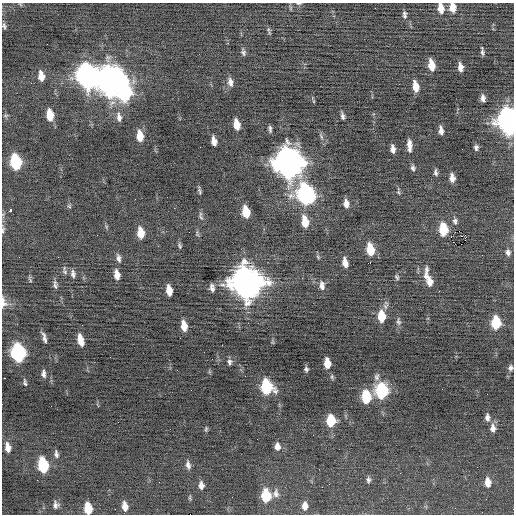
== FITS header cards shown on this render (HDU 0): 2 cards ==
NAXIS1  =                  512 / Axis length
NAXIS2  =                  512 / Axis length

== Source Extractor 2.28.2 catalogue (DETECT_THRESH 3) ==
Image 512 x 512 px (HDU 0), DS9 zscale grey, 1 PNG px = 1 image px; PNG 516 x 516 px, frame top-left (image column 1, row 512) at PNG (2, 3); no overlay
Background -0.0558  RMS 0.72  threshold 2.15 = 3 sigma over >= 5 px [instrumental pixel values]
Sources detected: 119; all 119 listed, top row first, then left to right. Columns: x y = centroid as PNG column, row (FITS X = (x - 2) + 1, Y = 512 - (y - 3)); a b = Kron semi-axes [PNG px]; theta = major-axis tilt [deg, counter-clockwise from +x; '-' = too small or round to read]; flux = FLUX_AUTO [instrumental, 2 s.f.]
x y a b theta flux
299 3 6 3 0 56
20 4 6 4 -19 59
452 7 10 6 -84 540
441 8 11 6 -81 470
404 15 9 5 -84 140
4 26 9 5 -76 120
268 29 7 4 -70 85
482 51 8 3 -84 120
243 52 9 5 -72 130
431 65 10 6 -80 650
460 67 8 4 -82 290
41 76 10 6 -82 470
87 76 14 10 -78 24000
110 80 15 14 - 48000
230 82 11 6 -79 240
415 86 10 5 -80 580
124 92 13 8 -89 6900
483 98 7 5 -80 200
313 101 6 3 -71 54
50 115 10 6 -84 770
6 116 6 5 - 80
342 116 8 4 -78 140
119 117 13 6 -79 260
508 121 13 9 -85 29000
237 125 10 5 -79 700
270 129 8 4 -81 120
441 130 8 4 -84 230
140 136 10 6 -82 730
214 141 8 5 -80 340
409 144 10 5 -84 300
200 147 2 2 - 52
476 147 6 5 - 140
393 149 7 4 -82 240
409 150 6 5 - 110
16 162 11 7 -80 3400
288 162 15 12 -78 54000
413 168 7 5 -78 130
436 172 9 5 -83 130
452 178 8 5 -84 320
200 191 8 4 -79 97
398 192 5 5 - 66
306 194 13 10 -62 11000
346 203 8 5 -82 300
69 206 6 5 - 76
174 208 2 2 - 75
10 210 4 3 - 840
246 212 10 6 -80 1000
201 216 13 5 -78 130
455 221 9 6 -87 160
305 222 13 7 -81 830
443 229 10 6 -85 1700
3 230 10 4 74 110
141 233 11 6 -83 710
465 235 3 2 - 240
451 237 2 2 - 94
461 244 2 2 - 140
180 246 8 5 -67 88
370 250 10 6 -81 1200
508 252 9 7 -81 180
318 257 6 4 -46 63
118 258 11 5 -78 180
370 262 3 2 - 61
345 263 9 5 -78 410
65 272 8 7 - 130
73 274 10 5 -80 170
117 275 9 5 -79 400
397 277 7 5 -62 82
30 279 10 3 -71 80
428 279 24 7 -74 670
246 282 15 13 -73 71000
55 285 12 5 -83 160
322 285 11 6 -83 230
212 287 7 5 -80 200
169 290 9 5 -82 530
3 302 15 7 -83 300
381 316 11 7 -87 1000
398 322 11 6 -77 140
496 323 9 7 -90 1900
184 326 9 5 -81 590
44 338 11 3 -74 190
180 338 2 2 - 28
80 340 11 5 -77 550
273 342 6 4 -71 52
18 352 12 8 -81 7500
230 362 8 6 -89 140
327 363 8 5 -85 640
510 368 7 6 - 130
306 369 5 4 - 100
43 374 7 4 -85 160
332 377 6 5 - 78
377 377 10 7 -87 160
4 378 2 2 - 240
25 383 6 3 -77 82
266 387 10 8 -71 3400
191 390 2 2 - 50
382 391 10 8 89 4400
366 397 10 7 -88 1900
487 417 10 6 -86 200
331 420 9 7 -88 1500
493 428 10 7 -85 280
206 429 7 4 88 73
277 446 9 6 -80 290
7 447 10 5 -80 360
56 454 7 3 -81 140
43 465 11 7 -80 2800
188 465 11 6 -81 200
368 480 8 5 -89 130
488 482 10 6 -84 440
201 485 8 5 -84 240
276 493 12 7 -85 230
266 495 10 7 -88 2000
190 498 7 4 -90 63
56 505 9 7 -78 180
125 506 9 5 -81 350
305 506 9 6 90 330
88 508 9 6 -84 1100
115 509 2 2 - 44
482 512 2 2 - 26
190 514 2 2 - 880
At the frame edge (FLAGS 8, measured only in part): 10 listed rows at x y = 299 3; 452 7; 441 8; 4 26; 508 121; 3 230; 3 302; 510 368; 88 508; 190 514